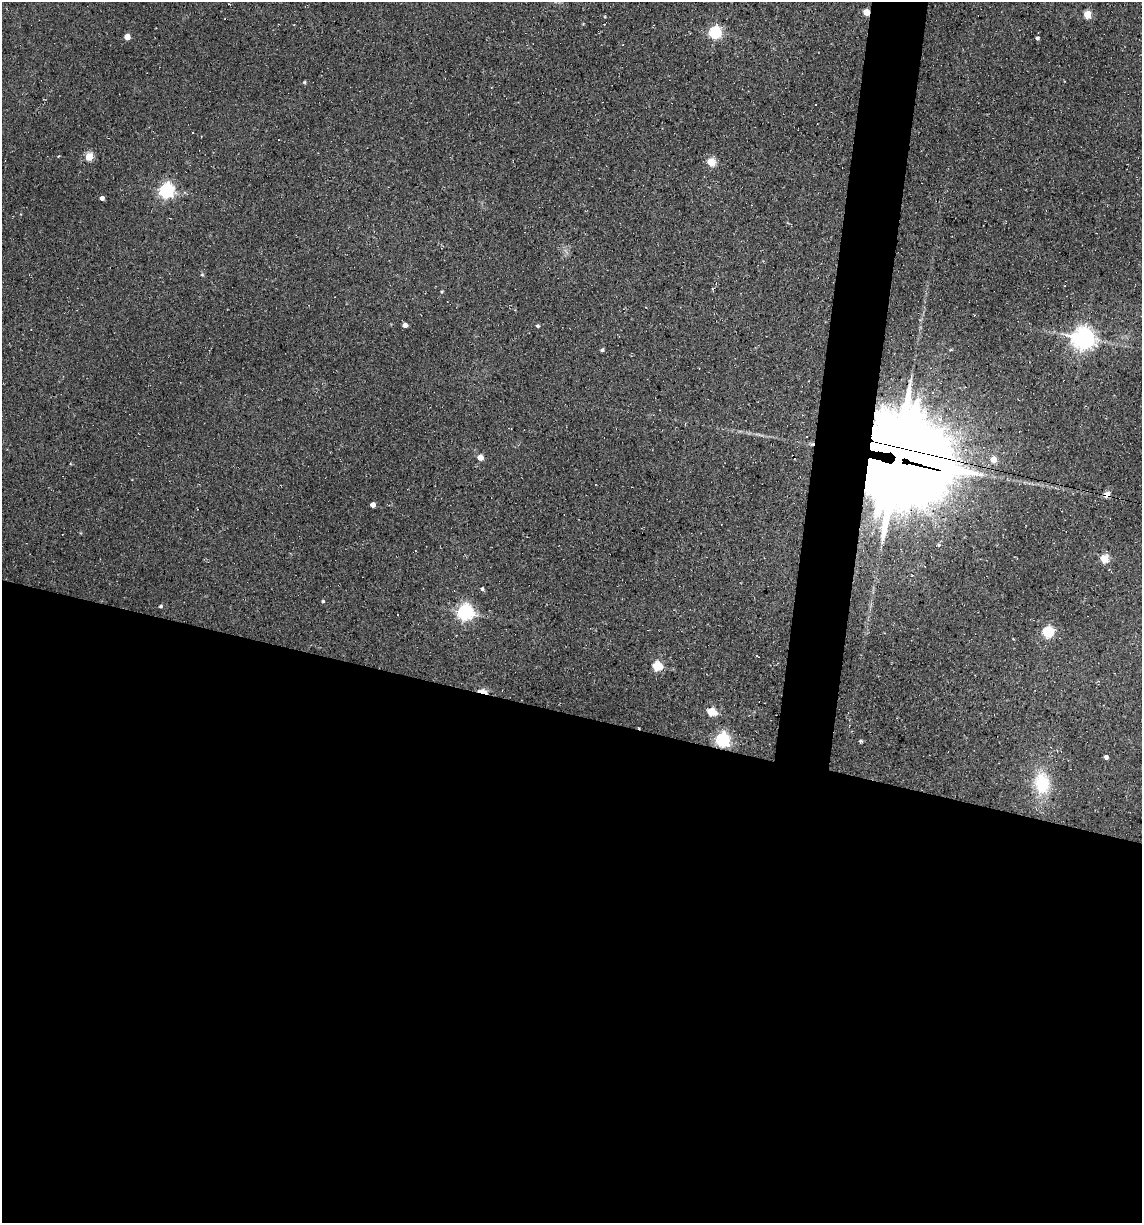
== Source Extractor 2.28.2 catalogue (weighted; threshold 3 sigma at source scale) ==
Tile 14 of 4 x 4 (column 2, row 4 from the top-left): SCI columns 1371-2510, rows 1-1221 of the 4904 x 4884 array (HDU 1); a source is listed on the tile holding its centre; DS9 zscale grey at full resolution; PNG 1144 x 1225 px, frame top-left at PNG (2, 2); no overlay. Shown black and unused: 45% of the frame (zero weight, under 2 of 3 exposures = <1% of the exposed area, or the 3 px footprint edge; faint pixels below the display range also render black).
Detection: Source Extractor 2.28.2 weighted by HDU 2 'WHT'; one run over the whole footprint, this tile lists its part. Background 0.184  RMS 0.013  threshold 0.0603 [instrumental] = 3 sigma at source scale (4.5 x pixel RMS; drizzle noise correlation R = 1.50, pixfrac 1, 0.05/0.05 arcsec/px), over >= 5 px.
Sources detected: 50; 11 cosmic-ray / hot-pixel residue — not listed; the other 39 listed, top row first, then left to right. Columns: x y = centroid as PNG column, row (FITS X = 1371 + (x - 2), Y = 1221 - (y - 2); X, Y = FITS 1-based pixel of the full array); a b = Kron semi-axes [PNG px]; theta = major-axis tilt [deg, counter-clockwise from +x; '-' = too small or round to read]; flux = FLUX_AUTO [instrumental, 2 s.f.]
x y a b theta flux
866 12 5 4 - 26
1087 14 5 4 - 41
715 32 6 5 - 200
127 37 4 4 - 18
1037 38 5 4 - 2.9
304 82 5 5 - 1.8
193 133 2 2 - 1.3
89 157 5 4 - 44
711 162 5 5 - 48
166 191 6 6 - 370
102 198 4 4 - 6.2
202 275 5 3 - 1.3
442 292 5 4 - 1.4
405 325 4 4 - 7.4
538 326 4 4 - 2.1
1083 338 8 7 - 1100
602 350 4 3 - 2.8
480 457 4 4 - 17
993 459 5 5 - 19
900 460 38 32 84 17000
1107 494 6 5 - 13
373 505 4 4 - 9.8
939 545 4 3 - 2
1104 558 5 5 - 55
482 589 5 4 - 2.3
323 601 4 4 - 1.9
161 606 4 4 - 2
465 612 6 6 - 430
397 614 3 3 - 3.4
1048 632 5 5 - 130
1013 639 3 2 - 1
757 656 3 2 - 2.5
657 666 5 5 - 75
482 691 9 4 -11 19
711 712 5 5 - 58
722 740 6 6 - 330
860 741 4 4 - 2.3
1106 757 4 4 - 4.8
1042 783 23 16 -84 60
Overlapping masked pixels (flux is a lower limit): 5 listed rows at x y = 866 12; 900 460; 1107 494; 482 691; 722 740